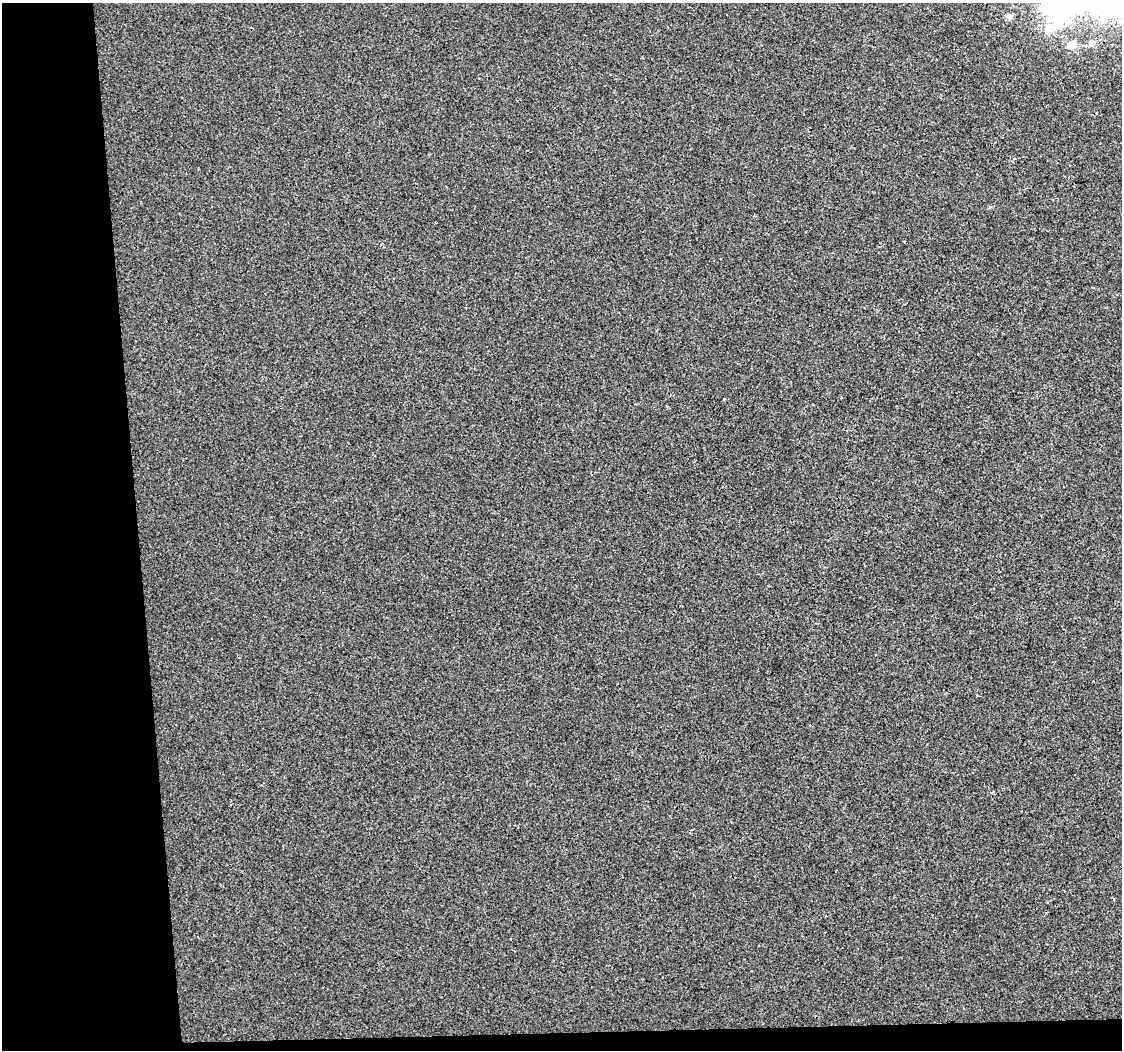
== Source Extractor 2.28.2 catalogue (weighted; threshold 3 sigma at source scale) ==
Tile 3 of 2 x 2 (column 1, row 2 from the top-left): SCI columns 1-1120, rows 10-1057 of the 2241 x 2127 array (HDU 1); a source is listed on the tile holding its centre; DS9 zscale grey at full resolution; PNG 1124 x 1052 px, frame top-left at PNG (2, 3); no overlay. Shown black and unused: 14% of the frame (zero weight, under 2 of 3 exposures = <1% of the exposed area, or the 3 px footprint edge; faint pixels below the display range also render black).
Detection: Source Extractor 2.28.2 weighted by HDU 2 'WHT'; one run over the whole footprint, this tile lists its part. Background -1.78e-04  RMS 0.0045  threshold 0.0201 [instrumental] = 3 sigma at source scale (4.5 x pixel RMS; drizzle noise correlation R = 1.50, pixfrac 1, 0.0396/0.0396 arcsec/px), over >= 5 px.
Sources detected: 6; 1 inside a brighter object's white glare — not listed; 1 inside a brighter listed object's ellipse — not listed separately; the other 4 listed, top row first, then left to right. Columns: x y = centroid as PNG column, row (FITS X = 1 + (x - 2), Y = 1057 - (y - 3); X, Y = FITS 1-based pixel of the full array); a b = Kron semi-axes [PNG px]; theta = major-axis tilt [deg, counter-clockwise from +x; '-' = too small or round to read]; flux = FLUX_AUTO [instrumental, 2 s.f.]
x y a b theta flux
1058 6 29 26 35 96
1008 16 10 6 10 1.4
1091 44 8 5 -62 1.3
1071 45 11 8 11 4.1
Isophote crosses this tile's border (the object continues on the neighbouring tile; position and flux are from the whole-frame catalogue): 1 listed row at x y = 1058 6